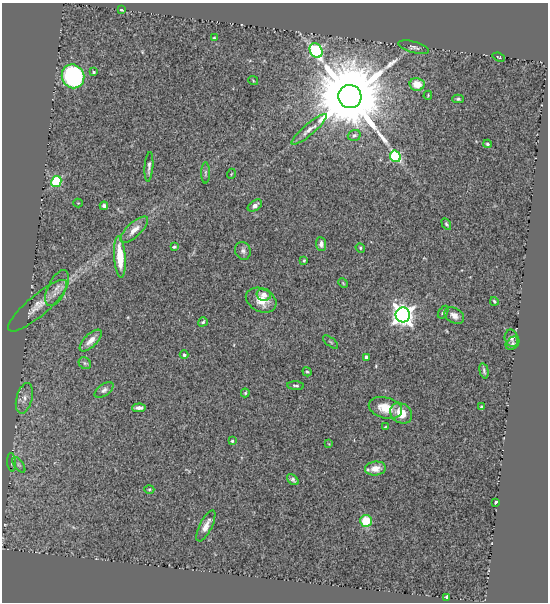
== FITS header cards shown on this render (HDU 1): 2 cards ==
NAXIS1  =                  546
NAXIS2  =                  600

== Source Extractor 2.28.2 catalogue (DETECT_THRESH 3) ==
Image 546 x 600 px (HDU 1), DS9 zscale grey, 1 PNG px = 1 image px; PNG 550 x 604 px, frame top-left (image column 1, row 600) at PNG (2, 3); each listed source drawn as its Kron ellipse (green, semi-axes under 4 px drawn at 4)
Background 0.692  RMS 0.036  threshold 0.109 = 3 sigma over >= 5 px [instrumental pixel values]
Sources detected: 70; all 70 listed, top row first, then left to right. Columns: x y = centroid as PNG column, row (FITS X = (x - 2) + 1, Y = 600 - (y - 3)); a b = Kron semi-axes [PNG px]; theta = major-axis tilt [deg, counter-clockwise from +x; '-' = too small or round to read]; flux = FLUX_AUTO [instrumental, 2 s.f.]
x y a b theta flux
122 10 4 3 - 3.9
214 38 3 3 - 2.4
413 47 16 5 -16 8.4
316 50 8 6 -59 290
499 57 6 2 -22 2
94 72 3 3 - 3.5
73 76 12 11 - 340
253 80 5 3 - 1.9
417 84 7 6 - 37
428 95 4 3 - 2.2
350 97 12 11 - 43000
458 99 6 4 1 4.1
309 129 22 5 41 18
354 135 6 5 - 6.7
487 144 4 3 - 3.9
395 156 6 5 - 220
149 167 15 3 86 7.4
205 173 11 4 90 4.9
231 174 5 3 - 1.9
56 181 6 5 - 170
78 203 4 4 - 2.2
104 206 4 3 - 6
255 206 8 5 35 10
446 224 6 4 -58 3.7
134 230 18 7 43 22
321 244 7 5 -84 10
174 247 3 3 - 3.4
360 248 5 4 - 3
243 251 9 8 - 9.5
120 257 21 5 -86 67
304 260 3 3 - 2.4
343 283 5 4 - 2.5
57 288 19 9 65 22
264 295 7 6 - 14
261 300 16 11 -26 35
494 301 4 3 - 2.9
38 306 37 10 40 41
443 312 7 4 56 4.2
403 315 7 7 - 1600
454 315 11 7 -31 13
203 322 5 4 - 3.8
511 338 9 6 -78 9
91 340 14 6 44 21
331 342 9 2 -40 2.8
513 343 8 5 42 5.1
184 355 4 4 - 5.6
366 357 4 3 - 7.4
85 363 7 5 -44 5.3
484 371 8 3 -76 4.9
307 372 5 4 - 4.1
296 386 8 3 -4 4.4
104 390 11 6 36 8.2
245 393 4 4 - 3.4
24 398 16 8 75 19
481 407 3 3 - 3.9
139 408 7 4 4 9.3
385 408 17 10 -14 41
401 413 12 9 -39 39
385 427 3 3 - 2.1
232 441 4 3 - 3
329 444 4 2 - 1.5
11 462 9 4 -86 4.6
19 465 9 4 -54 6.8
375 468 10 7 6 25
293 480 7 4 -40 5.7
149 489 5 3 - 2.6
496 502 4 3 - 3.5
366 521 6 5 - 56
206 526 17 6 63 18
447 597 4 3 - 7.2